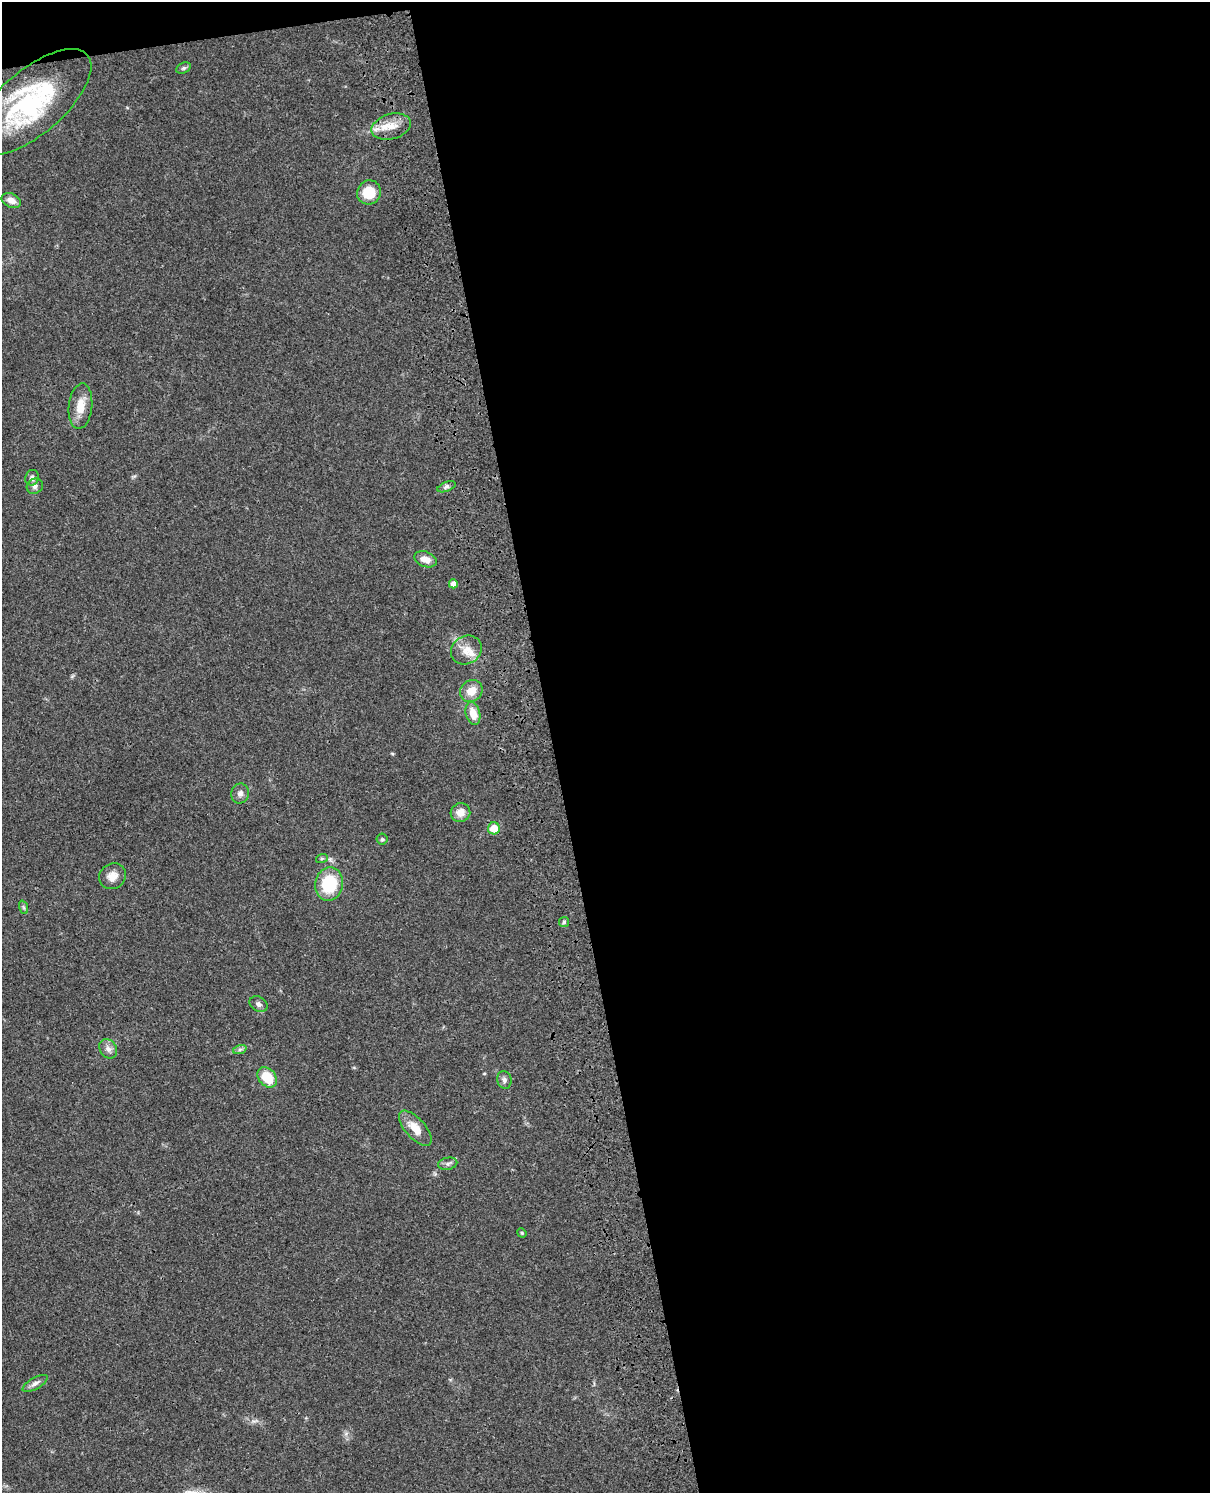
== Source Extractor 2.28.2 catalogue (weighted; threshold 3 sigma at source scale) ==
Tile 4 of 4 x 3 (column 4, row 1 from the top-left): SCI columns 3746-4953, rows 3265-4755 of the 5072 x 4926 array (HDU 1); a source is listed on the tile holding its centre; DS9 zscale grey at full resolution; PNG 1212 x 1495 px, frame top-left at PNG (2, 2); each listed source drawn as its Kron ellipse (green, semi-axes under 4 px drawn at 4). Shown black and unused: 55% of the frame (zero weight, under 3 of 4 exposures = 6% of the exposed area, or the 3 px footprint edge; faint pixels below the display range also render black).
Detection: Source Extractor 2.28.2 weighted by HDU 2 'WHT'; one run over the whole footprint, this tile lists its part. Background 0.0831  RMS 0.0061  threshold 0.0275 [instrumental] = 3 sigma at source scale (4.5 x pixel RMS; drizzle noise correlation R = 1.50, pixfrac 1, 0.05/0.05 arcsec/px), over >= 5 px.
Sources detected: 34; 2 inside a brighter listed object's ellipse — not listed separately; the other 32 listed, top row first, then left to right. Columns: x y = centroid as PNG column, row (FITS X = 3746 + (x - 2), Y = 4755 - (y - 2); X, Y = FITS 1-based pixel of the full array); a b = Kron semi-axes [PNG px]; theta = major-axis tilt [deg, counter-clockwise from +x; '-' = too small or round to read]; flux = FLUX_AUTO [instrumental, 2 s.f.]
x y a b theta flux
184 68 8 5 26 1.2
32 102 73 32 41 81
391 127 20 12 16 9.1
369 192 12 11 - 14
11 201 10 7 -24 4.3
80 406 23 11 84 9.5
32 478 8 6 70 2.5
35 486 8 7 - 2.1
447 487 9 4 21 1.6
425 559 12 7 -20 5.1
453 584 4 4 - 4.9
466 650 16 14 35 7.7
471 691 12 10 39 7.7
473 713 12 7 -75 7.9
240 794 10 8 77 2.8
460 813 10 9 - 6.1
494 828 6 6 - 10
382 839 5 5 - 1
322 858 6 4 19 0.83
112 876 14 12 36 5.9
329 884 17 14 79 29
23 907 7 4 -71 1.1
564 922 5 5 - 1
258 1004 9 7 -33 2.2
108 1049 10 8 -56 3.1
240 1049 7 4 19 1.3
267 1077 11 8 -47 15
504 1080 9 7 -77 2
415 1128 22 10 -48 9.7
448 1164 9 6 11 1.9
522 1233 5 4 - 0.62
35 1383 14 6 30 2.8